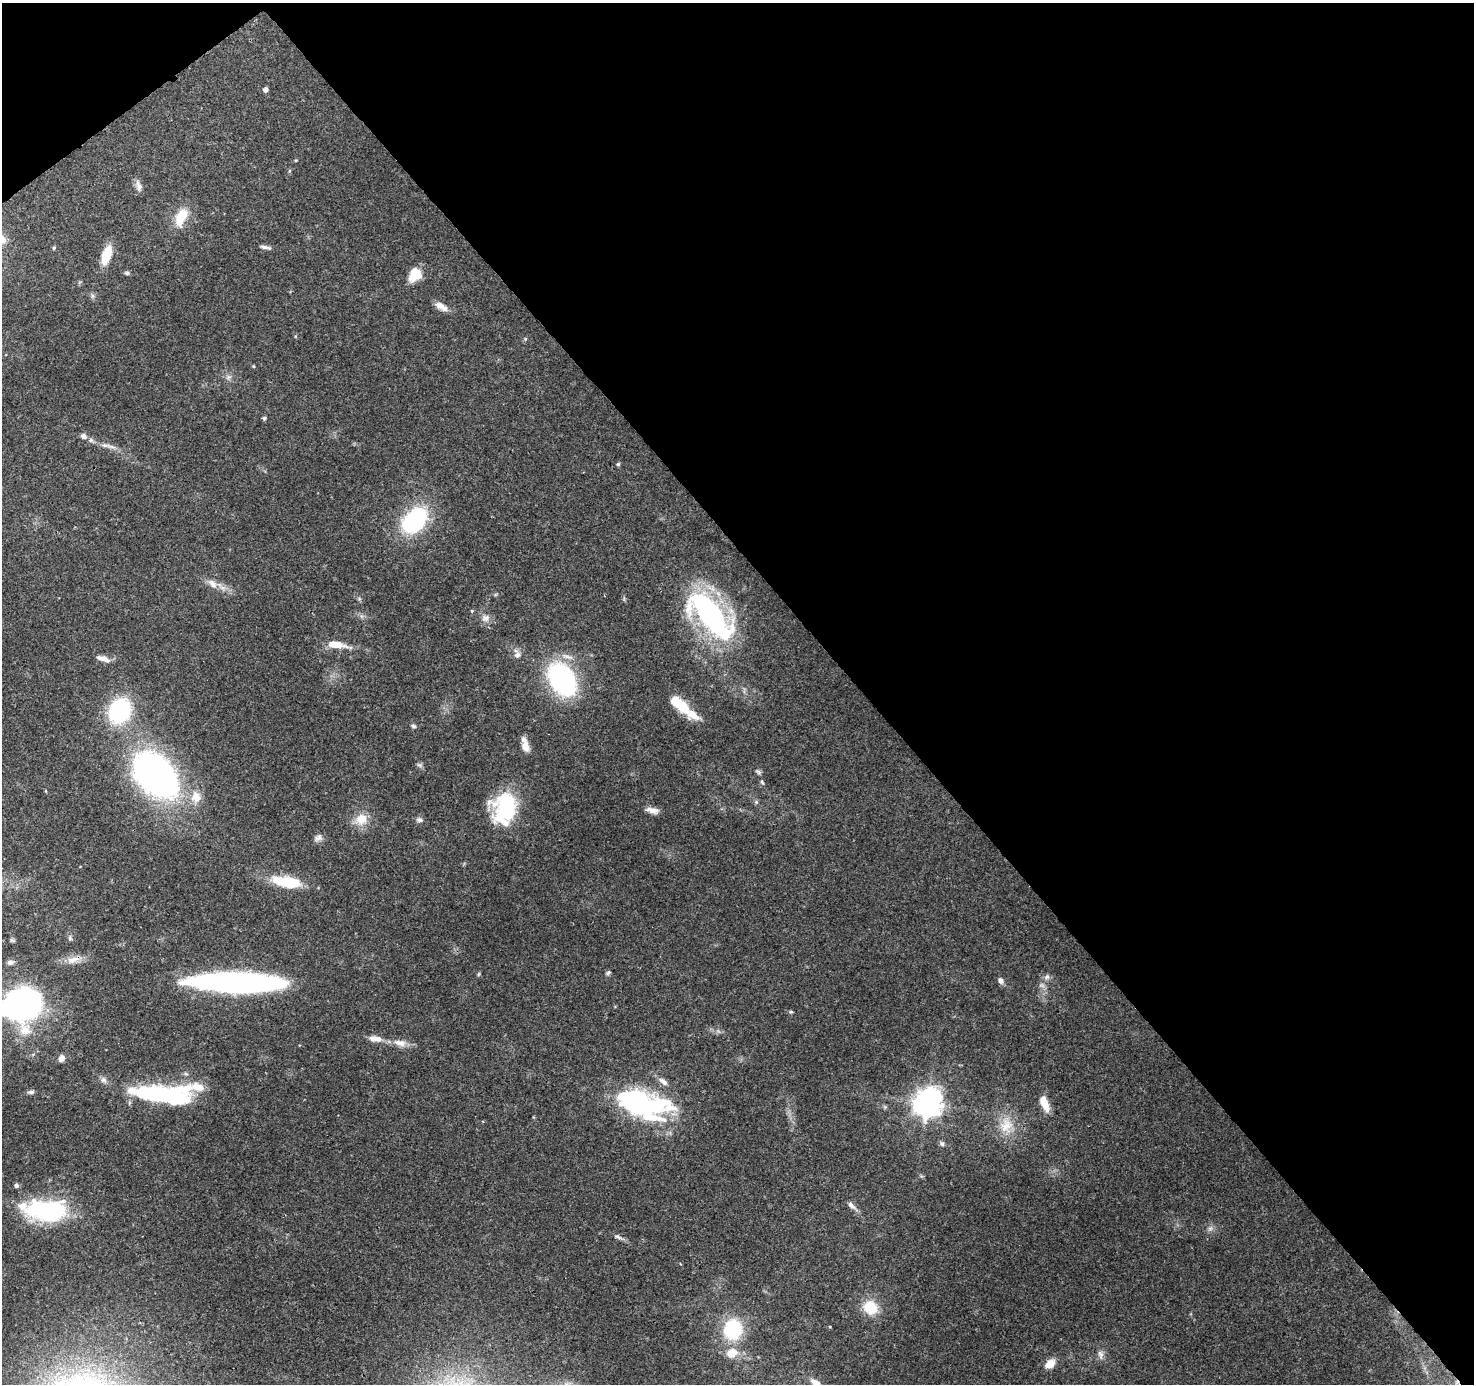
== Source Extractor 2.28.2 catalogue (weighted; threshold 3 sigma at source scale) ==
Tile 3 of 4 x 4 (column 3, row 1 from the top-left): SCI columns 3040-4511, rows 4357-5738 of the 6086 x 6012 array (HDU 1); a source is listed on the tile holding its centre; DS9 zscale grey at full resolution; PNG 1476 x 1386 px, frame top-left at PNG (2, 3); no overlay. Shown black and unused: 43% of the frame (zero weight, under 3 of 4 exposures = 7% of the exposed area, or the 3 px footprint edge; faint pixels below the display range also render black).
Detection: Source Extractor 2.28.2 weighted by HDU 2 'WHT'; one run over the whole footprint, this tile lists its part. Background 0.0909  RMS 0.0035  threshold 0.0157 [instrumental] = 3 sigma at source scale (4.5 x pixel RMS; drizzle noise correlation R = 1.50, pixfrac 1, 0.0396/0.0396 arcsec/px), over >= 5 px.
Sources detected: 88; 3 too faint to see at this stretch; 4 inside a brighter object's white glare — not listed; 4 inside a brighter listed object's ellipse — not listed separately; the other 77 listed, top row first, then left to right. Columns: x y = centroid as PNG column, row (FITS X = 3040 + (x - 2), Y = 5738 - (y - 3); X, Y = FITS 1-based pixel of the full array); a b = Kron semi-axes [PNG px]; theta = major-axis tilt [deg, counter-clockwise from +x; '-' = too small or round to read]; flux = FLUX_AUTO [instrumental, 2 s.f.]
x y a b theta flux
265 90 5 5 - 1.3
296 160 5 4 - 0.33
139 187 12 9 -57 2
181 217 24 13 66 8.6
265 247 16 4 -9 1.3
54 248 4 4 - 0.62
106 255 21 9 72 8.2
127 273 6 5 - 0.66
415 275 15 12 55 8
441 306 18 7 -30 3.2
525 339 5 5 - 0.47
253 366 4 4 - 0.36
228 377 9 7 34 1.3
264 418 5 4 - 0.7
83 436 9 7 -28 1.5
91 440 8 6 -26 1.1
105 445 16 5 -3 2
618 464 5 5 - 0.6
414 520 21 14 45 53
213 584 17 9 -47 3.3
359 599 6 5 - 0.58
710 614 52 22 -48 96
485 618 12 10 -7 2.4
336 645 27 8 -9 6
517 655 10 9 - 1.9
103 659 20 7 -17 2.5
562 679 27 18 -58 74
681 705 20 14 -63 7
120 711 22 18 59 40
413 726 7 5 -17 0.68
525 746 16 8 -73 3.3
419 765 8 6 -20 0.83
758 772 9 5 -39 0.8
155 775 41 28 -44 160
762 782 8 5 -68 0.67
46 791 4 3 - 0.31
196 797 17 14 -85 5.6
756 802 6 5 - 0.68
505 808 32 25 76 32
652 810 16 7 -11 2.5
361 819 18 15 26 6.3
419 820 8 7 - 1.2
318 838 12 8 30 1.6
288 882 24 10 -6 15
70 938 8 5 -81 0.77
12 940 7 4 -18 0.55
73 960 20 9 14 4.1
10 962 9 6 10 1.2
608 972 7 5 38 0.68
479 974 6 4 87 0.43
1047 977 8 7 - 1.3
1000 981 8 6 -52 1.4
237 982 82 16 -1 130
22 1006 22 18 8 240
791 1012 6 4 0 0.47
377 1039 12 8 -23 2.4
400 1043 20 9 -10 3.7
61 1058 7 6 - 2.1
103 1080 9 8 - 1.5
663 1082 14 7 -39 2.2
31 1092 9 5 1 0.9
152 1094 74 16 3 54
927 1103 10 9 - 410
1044 1103 19 8 -68 5.7
638 1105 49 29 -36 61
885 1107 6 5 - 0.54
1006 1125 28 20 87 10
942 1144 7 6 - 0.91
16 1185 5 5 - 1
852 1206 17 6 -41 1.9
47 1211 40 19 -3 52
618 1237 16 5 -26 1.3
870 1307 20 17 -39 8.9
733 1330 20 18 77 25
731 1353 10 8 16 6.1
1100 1354 13 7 -81 1.7
1050 1364 12 9 41 4.2
Isophote crosses this tile's border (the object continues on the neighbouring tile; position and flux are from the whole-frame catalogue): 1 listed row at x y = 22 1006